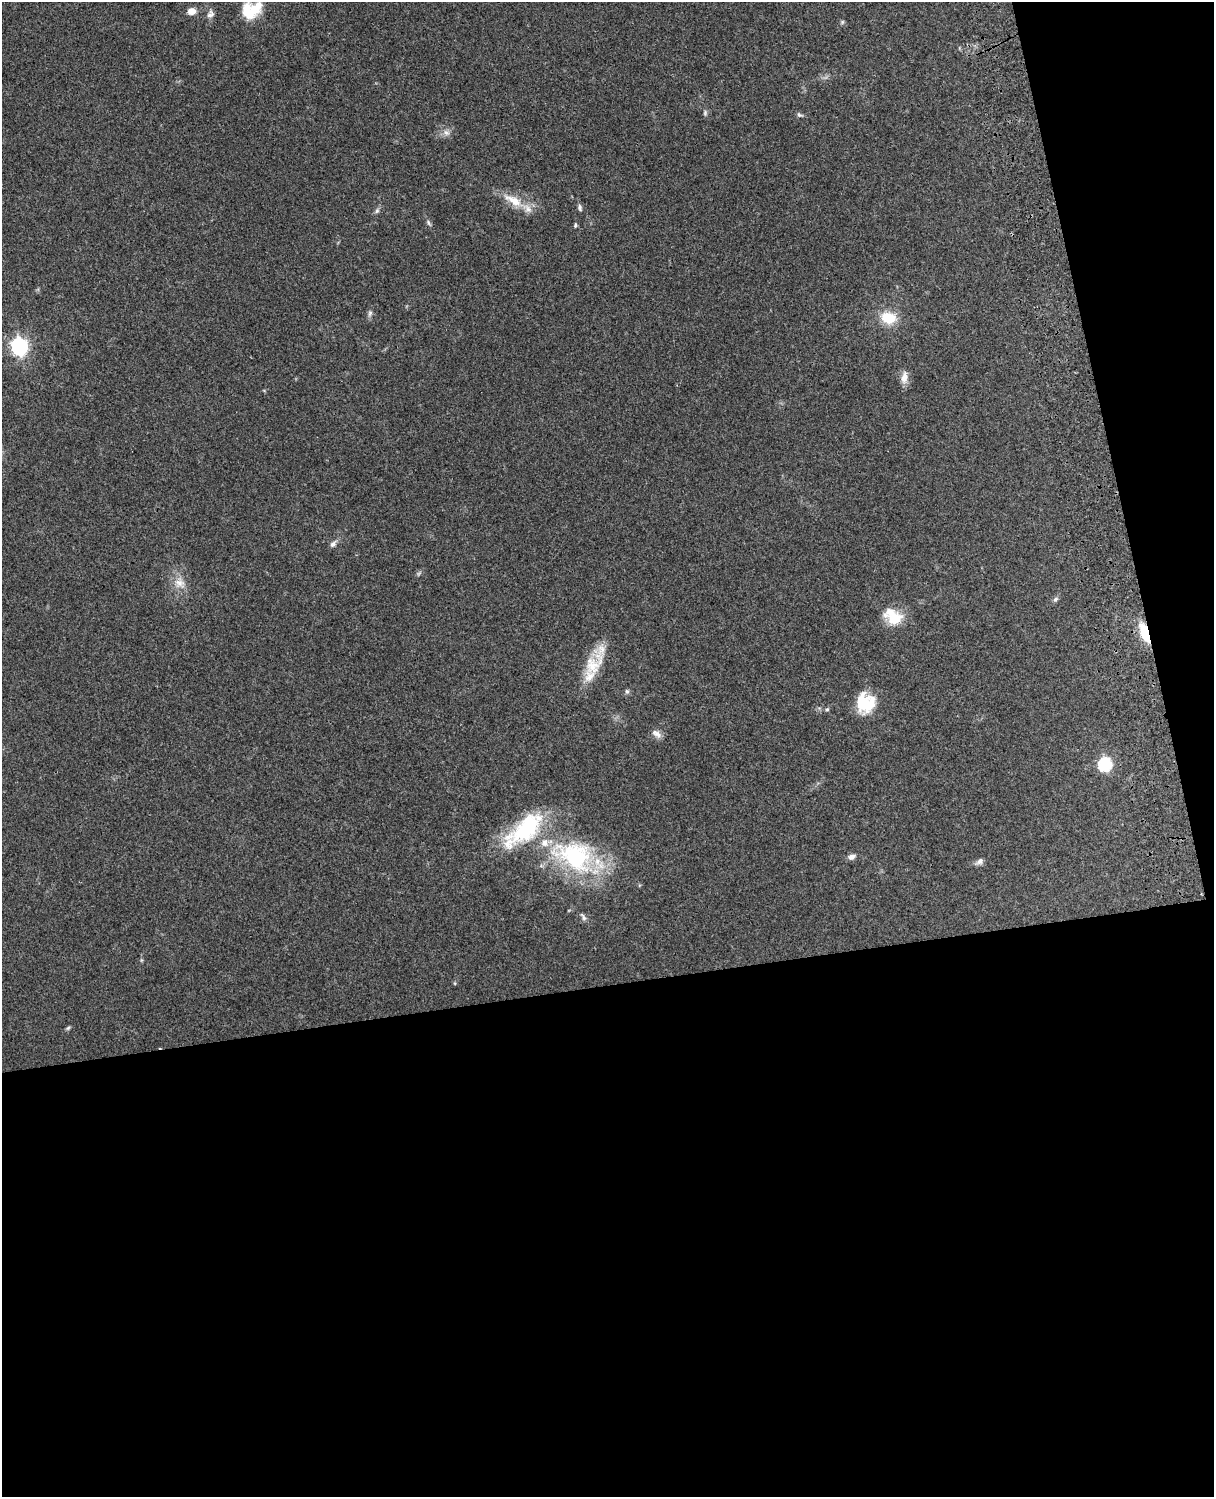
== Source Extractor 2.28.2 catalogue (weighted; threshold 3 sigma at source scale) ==
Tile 12 of 4 x 3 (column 4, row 3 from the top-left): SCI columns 3755-4966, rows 165-1659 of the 5087 x 4928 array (HDU 1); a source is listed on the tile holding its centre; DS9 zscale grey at full resolution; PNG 1216 x 1499 px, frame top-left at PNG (2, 2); no overlay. Shown black and unused: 39% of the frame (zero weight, under 3 of 4 exposures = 6% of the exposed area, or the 3 px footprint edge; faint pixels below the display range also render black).
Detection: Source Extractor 2.28.2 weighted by HDU 2 'WHT'; one run over the whole footprint, this tile lists its part. Background 0.257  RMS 0.0089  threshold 0.0401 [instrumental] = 3 sigma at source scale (4.5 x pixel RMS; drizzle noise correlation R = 1.50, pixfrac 1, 0.05/0.05 arcsec/px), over >= 5 px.
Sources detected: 37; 1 inside a brighter object's white glare — not listed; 4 inside a brighter listed object's ellipse — not listed separately; the other 32 listed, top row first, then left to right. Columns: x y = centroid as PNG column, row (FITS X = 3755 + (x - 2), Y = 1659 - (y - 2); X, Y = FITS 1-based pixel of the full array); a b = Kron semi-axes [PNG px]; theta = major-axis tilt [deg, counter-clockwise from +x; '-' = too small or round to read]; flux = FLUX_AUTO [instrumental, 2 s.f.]
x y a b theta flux
251 10 26 19 27 31
192 11 8 7 - 8.2
210 14 12 8 52 4.2
842 22 6 5 - 1.4
705 113 8 5 90 1.8
800 115 10 5 -30 2.1
446 132 11 7 -31 4.4
514 201 33 12 -30 20
580 207 9 5 -79 2.3
377 211 7 5 68 2.1
429 223 10 4 -57 2
575 225 5 4 - 1.5
370 313 9 6 79 2.6
888 318 17 12 -13 24
19 346 7 7 - 310
904 377 16 9 82 7.6
333 544 10 6 47 3.4
179 583 18 15 -50 12
1055 599 8 5 45 2.2
893 617 22 15 -30 26
1145 633 21 8 -69 30
592 666 31 24 51 28
627 691 7 5 77 1.9
865 703 21 20 - 32
827 709 5 4 - 1.3
657 734 15 8 -34 5.1
1105 764 7 6 - 120
575 856 60 40 -24 120
852 857 9 6 22 3.8
980 861 12 6 35 3.6
583 917 12 5 -57 2.8
68 1028 7 4 45 1.4
Overlapping masked pixels (flux is a lower limit): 1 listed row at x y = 1145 633
Isophote crosses this tile's border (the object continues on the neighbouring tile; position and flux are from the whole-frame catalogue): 1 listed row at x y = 251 10